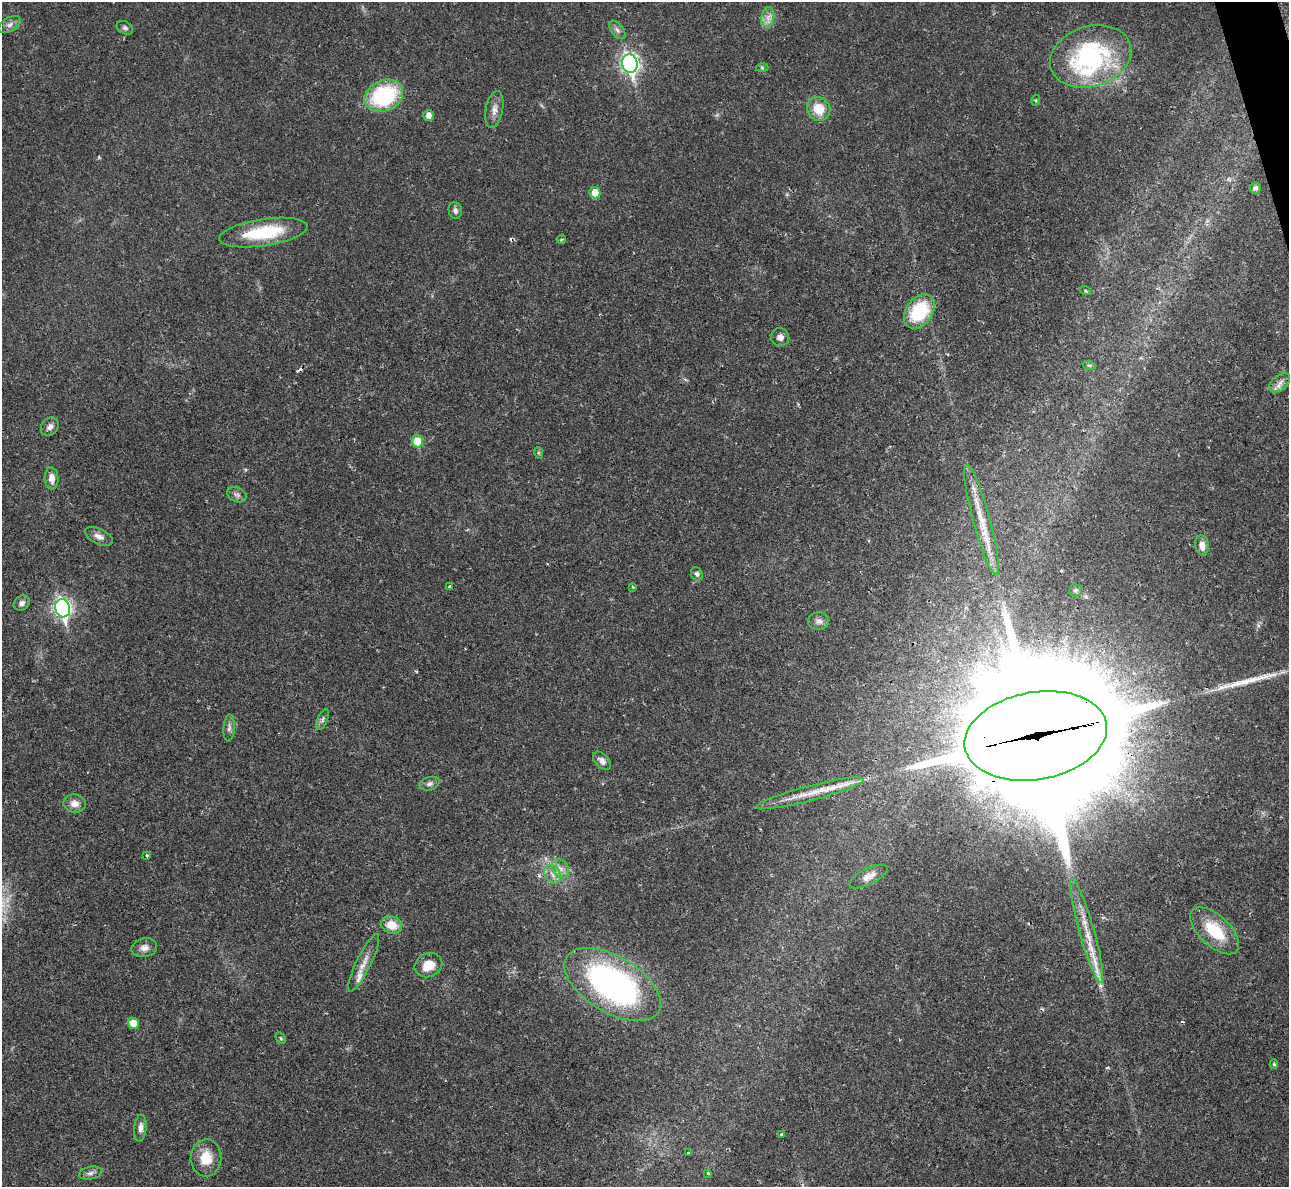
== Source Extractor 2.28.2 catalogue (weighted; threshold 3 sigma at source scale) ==
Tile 10 of 4 x 4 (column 2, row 3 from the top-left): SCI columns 1300-2586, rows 1489-2673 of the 5213 x 5195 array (HDU 1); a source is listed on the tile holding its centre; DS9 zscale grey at full resolution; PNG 1291 x 1189 px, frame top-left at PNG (2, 2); each listed source drawn as its Kron ellipse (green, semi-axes under 4 px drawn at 4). Shown black and unused: <1% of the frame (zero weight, under 2 of 3 exposures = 3% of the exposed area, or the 3 px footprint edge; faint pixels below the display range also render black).
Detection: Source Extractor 2.28.2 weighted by HDU 2 'WHT'; one run over the whole footprint, this tile lists its part. Background 0.0288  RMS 0.0041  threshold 0.0184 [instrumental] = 3 sigma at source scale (4.5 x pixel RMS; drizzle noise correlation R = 1.50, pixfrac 1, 0.05/0.05 arcsec/px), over >= 5 px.
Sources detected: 74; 4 cosmic-ray / hot-pixel residue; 2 long thin detections or spike segments (spike, bleed or trail) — neither listed nor drawn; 4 inside a brighter listed object's ellipse — not listed separately; the other 64 listed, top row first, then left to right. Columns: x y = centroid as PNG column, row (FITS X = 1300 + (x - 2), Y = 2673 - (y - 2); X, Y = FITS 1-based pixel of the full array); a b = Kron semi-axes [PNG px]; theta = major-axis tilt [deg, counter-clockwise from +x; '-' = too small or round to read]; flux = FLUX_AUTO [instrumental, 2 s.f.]
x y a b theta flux
768 17 10 6 80 2.5
10 25 12 7 31 1.9
125 28 9 6 -28 1
617 30 10 6 -53 1.5
1091 56 41 30 17 64
630 64 9 7 -75 150
762 68 6 4 -2 0.52
384 96 20 15 24 37
1036 100 5 3 - 0.43
494 109 19 8 79 3
819 109 12 11 - 9.1
429 115 5 5 - 2.6
1255 188 5 5 - 1.5
595 193 5 5 - 6.8
455 210 8 6 -79 1.4
263 232 45 13 9 23
561 239 4 3 - 0.42
1085 291 6 3 -19 0.5
919 311 19 13 54 24
780 337 9 9 - 1.9
1089 365 6 4 -18 0.66
1280 383 12 7 41 2.4
50 427 10 8 51 1.9
417 441 6 5 - 12
539 453 6 4 -70 0.52
52 478 11 7 -86 3.5
237 495 10 7 -24 1.4
982 520 57 8 -75 11
99 536 15 7 -25 2.5
1202 545 10 7 -83 2.8
697 574 7 5 -63 1.1
450 586 3 3 - 1.5
633 587 4 3 - 0.42
1075 590 6 6 - 0.88
22 603 8 7 - 1.6
63 608 9 7 -75 130
819 621 10 9 - 2.1
323 720 11 5 67 1.2
229 728 14 5 86 1.6
1036 736 72 44 10 27000
602 761 11 7 -46 2
429 784 10 6 17 1.5
810 793 55 7 15 9.9
74 804 11 9 -5 3
147 855 3 3 - 0.77
560 868 10 8 -52 2.5
553 874 10 7 -53 2.3
868 877 21 8 27 3.6
392 925 11 8 -21 6.3
1087 931 54 7 -74 10
1215 931 30 15 -43 15
144 948 13 9 13 2.6
364 963 32 7 64 4.2
428 965 14 11 23 6.2
612 985 54 28 -31 120
133 1023 5 5 - 5.5
281 1038 6 4 -60 0.55
1274 1064 5 4 - 0.63
140 1128 13 6 84 2.2
781 1134 3 3 - 1.4
688 1153 3 3 - 0.81
206 1158 18 15 87 8
90 1173 12 6 12 1.6
708 1173 3 3 - 0.89
Overlapping masked pixels (flux is a lower limit): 3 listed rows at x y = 263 232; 63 608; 1036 736